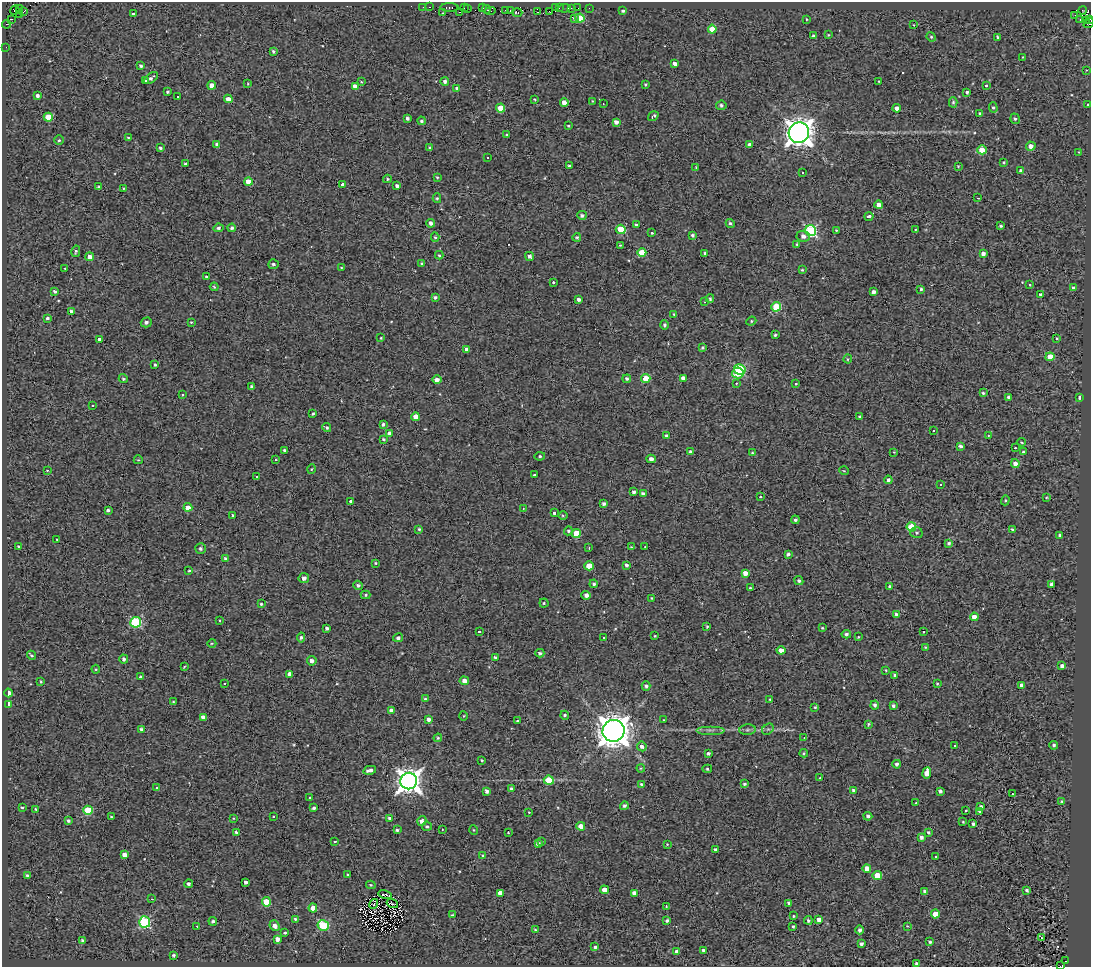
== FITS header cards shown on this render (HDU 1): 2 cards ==
NAXIS1  =                 1089
NAXIS2  =                  965

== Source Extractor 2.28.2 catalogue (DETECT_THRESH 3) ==
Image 1089 x 965 px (HDU 1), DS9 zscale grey, 1 PNG px = 1 image px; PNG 1093 x 969 px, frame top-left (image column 1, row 965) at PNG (2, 2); each listed source drawn as its Kron ellipse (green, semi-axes under 4 px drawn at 4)
Background 0.267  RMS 1.4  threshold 4.18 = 3 sigma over >= 5 px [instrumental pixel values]
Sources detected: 438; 4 with non-positive FLUX_AUTO (blend fragments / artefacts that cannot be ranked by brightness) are neither listed nor drawn; the other 434 listed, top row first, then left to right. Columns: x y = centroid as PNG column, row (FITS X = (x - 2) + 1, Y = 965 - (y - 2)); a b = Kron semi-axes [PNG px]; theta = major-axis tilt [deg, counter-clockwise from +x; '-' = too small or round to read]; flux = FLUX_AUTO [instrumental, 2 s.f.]
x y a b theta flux
423 7 3 2 - 90
430 7 3 2 - 150
464 7 3 2 - 230
483 7 3 2 - 110
449 8 9 3 0 640
555 8 3 2 - 210
559 8 2 2 - 100
564 8 6 3 8 560
571 8 3 2 - 92
578 8 3 2 - 70
589 8 2 2 - 160
20 9 3 2 - 79
467 9 2 2 - 50
486 9 4 2 - 100
15 10 5 2 - 170
505 10 4 3 - 1300
1083 10 4 2 - 110
490 11 5 3 - 810
510 11 3 2 - 170
549 11 3 2 - 360
623 11 3 3 - 170
24 12 4 3 - 450
460 12 4 2 - 300
538 12 3 2 - 99
443 13 3 3 - 120
517 13 5 2 - 34
19 14 2 2 - 250
133 14 3 3 - 250
1075 15 3 2 - 86
574 18 4 3 - 130
580 18 4 4 - 2800
12 19 3 2 - 98
806 19 4 2 - 73
1090 19 4 2 - 390
1080 20 3 2 - 140
1086 20 3 2 - 230
1089 23 6 2 41 11
7 24 4 3 - 3700
914 25 3 2 - 67
712 29 4 4 - 1600
828 35 3 3 - 99
813 36 3 3 - 260
931 37 5 4 - 110
997 37 3 3 - 170
6 47 3 2 - 66
273 51 4 3 - 150
1023 57 3 2 - 59
675 63 4 3 - 6500
141 66 3 3 - 190
1086 70 2 2 - 61
151 78 8 4 37 270
146 81 3 2 - 100
445 81 4 4 - 240
879 81 3 3 - 87
361 82 4 3 - 100
248 84 4 3 - 72
645 84 3 3 - 100
212 85 4 4 - 760
986 85 3 3 - 310
355 86 4 4 - 700
457 88 4 4 - 180
167 92 3 3 - 150
967 92 3 3 - 210
37 96 4 4 - 320
178 97 2 2 - 67
228 99 4 4 - 600
535 99 3 2 - 94
592 101 4 2 - 59
564 102 4 4 - 780
953 102 5 3 - 170
603 104 3 2 - 51
721 105 5 5 - 250
1088 105 3 3 - 130
993 107 5 4 - 140
501 108 4 4 - 1500
897 108 4 4 - 550
980 113 3 3 - 200
653 116 5 3 - 180
48 117 4 4 - 2200
407 118 3 3 - 240
1015 119 5 4 - 170
422 121 4 4 - 180
616 122 4 3 - 400
568 126 3 2 - 84
799 133 10 10 - 100000
507 135 3 3 - 120
128 137 4 2 - 74
59 140 5 4 - 130
217 144 4 4 - 220
750 144 4 3 - 340
1031 146 5 4 - 560
160 148 3 3 - 170
430 148 4 3 - 120
982 150 4 4 - 2100
1079 152 3 3 - 74
487 158 3 2 - 89
1004 162 4 4 - 120
185 164 3 3 - 200
569 166 3 3 - 140
958 166 4 3 - 94
696 167 4 2 - 60
1021 171 4 4 - 380
802 172 3 3 - 280
437 177 4 3 - 110
387 179 4 4 - 140
248 182 4 4 - 1300
342 184 3 3 - 1600
397 186 4 4 - 310
99 187 3 3 - 150
123 188 3 2 - 110
437 198 5 4 - 130
978 198 3 2 - 210
879 205 4 4 - 620
582 215 5 4 - 230
869 217 4 3 - 1200
431 223 4 4 - 300
730 223 5 4 - 160
636 225 4 3 - 190
1000 226 3 3 - 180
218 228 5 4 - 210
232 228 4 3 - 210
621 229 5 4 - 3000
915 229 3 2 - 130
836 230 3 3 - 76
811 231 5 5 - 12000
652 233 3 3 - 160
693 235 3 3 - 230
803 236 6 5 - 440
435 237 5 4 - 120
577 237 4 4 - 160
797 244 4 3 - 130
620 245 3 3 - 160
76 251 5 4 - 140
642 252 4 4 - 1900
705 253 3 3 - 180
983 254 4 4 - 340
439 255 4 4 - 110
529 256 4 4 - 300
90 257 4 4 - 480
422 263 3 3 - 93
273 264 5 5 - 220
341 267 4 2 - 76
65 268 3 2 - 200
802 270 3 3 - 110
206 277 3 3 - 190
553 282 3 3 - 310
1030 285 3 2 - 140
214 287 4 3 - 120
1073 288 4 3 - 210
921 289 3 3 - 140
55 292 4 3 - 200
874 292 4 3 - 340
1040 295 4 3 - 230
435 297 3 3 - 200
578 299 3 3 - 290
710 299 4 3 - 150
705 302 3 2 - 72
776 307 5 4 - 4300
71 311 4 3 - 360
674 314 3 3 - 110
47 318 4 3 - 190
751 321 5 4 - 120
146 322 5 5 - 310
191 322 4 4 - 110
664 325 5 4 - 190
775 335 3 3 - 170
381 338 3 3 - 81
1057 338 3 2 - 100
99 339 3 3 - 800
703 348 4 3 - 170
467 349 4 4 - 500
1050 357 4 4 - 2300
848 359 4 4 - 110
155 365 3 3 - 140
740 369 6 5 - 4300
738 373 6 5 - 4200
683 378 4 4 - 430
123 379 4 4 - 160
627 379 4 4 - 170
646 379 4 4 - 2700
437 380 4 4 - 490
736 383 3 2 - 150
796 384 3 3 - 170
252 387 4 3 - 270
983 393 3 3 - 130
182 395 3 3 - 83
1009 397 4 3 - 360
1080 397 4 3 - 300
92 405 3 3 - 150
313 414 3 2 - 110
860 416 3 3 - 150
415 417 4 4 - 1100
383 424 4 3 - 220
327 428 4 4 - 170
933 431 3 2 - 120
390 434 4 4 - 630
988 435 3 3 - 100
666 436 4 4 - 200
383 439 4 3 - 130
1022 442 4 3 - 110
960 446 4 3 - 220
1015 448 3 2 - 190
285 451 3 3 - 240
691 452 4 4 - 240
894 452 2 2 - 58
1023 452 4 3 - 94
752 453 4 3 - 120
540 456 5 4 - 130
651 459 4 4 - 450
138 460 4 3 - 84
276 460 3 2 - 83
1015 464 4 4 - 570
311 469 4 3 - 76
47 470 3 2 - 71
844 471 5 3 - 80
535 475 3 3 - 1000
257 477 3 3 - 150
888 480 4 3 - 220
940 484 3 3 - 200
634 492 3 3 - 230
643 494 4 4 - 370
761 497 3 3 - 460
1046 497 4 2 - 79
1005 500 5 4 - 110
350 501 3 3 - 270
604 503 3 3 - 240
188 507 4 4 - 1100
523 508 3 2 - 140
108 510 3 3 - 180
554 513 3 3 - 240
233 515 4 3 - 190
563 516 5 3 - 90
795 520 4 4 - 210
911 527 4 4 - 2900
419 529 3 3 - 120
1012 530 4 3 - 230
568 531 4 4 - 180
576 533 4 4 - 2000
916 533 6 5 - 170
1060 535 3 3 - 160
57 539 3 2 - 87
949 543 4 3 - 190
19 547 4 3 - 170
631 547 3 3 - 65
645 547 3 2 - 81
589 548 2 2 - 66
201 549 5 5 - 210
788 554 4 3 - 230
225 559 4 3 - 250
376 563 4 3 - 110
626 565 4 4 - 220
589 566 4 4 - 1800
189 571 3 3 - 110
745 573 4 3 - 540
304 578 5 5 - 380
799 581 5 4 - 180
594 584 4 3 - 210
1052 584 4 3 - 380
358 585 5 4 - 230
890 587 4 3 - 230
750 588 3 3 - 150
365 595 5 4 - 130
586 595 5 4 - 420
651 598 4 2 - 75
544 603 4 4 - 130
261 604 4 3 - 130
896 614 4 3 - 230
974 617 4 4 - 780
220 621 2 2 - 71
136 622 5 5 - 7700
707 626 4 3 - 120
327 628 3 3 - 220
822 628 3 2 - 88
479 632 3 3 - 240
924 632 3 2 - 110
846 634 4 4 - 190
655 636 2 2 - 80
301 637 5 4 - 160
604 637 3 3 - 170
858 637 3 2 - 78
398 638 5 4 - 230
212 643 4 3 - 89
925 647 3 3 - 77
781 650 4 4 - 710
540 653 4 4 - 210
31 655 5 3 - 150
495 657 4 3 - 230
124 659 4 4 - 250
312 661 5 5 - 370
1062 666 4 3 - 280
184 667 3 2 - 76
96 669 4 4 - 99
886 670 3 3 - 100
289 674 4 4 - 570
895 675 3 3 - 180
140 677 4 3 - 110
464 681 4 4 - 520
41 682 3 3 - 91
225 683 3 3 - 130
937 683 3 3 - 100
1022 685 4 4 - 530
646 686 5 4 - 220
9 693 4 3 - 390
425 699 4 3 - 100
770 699 3 3 - 130
173 702 3 2 - 77
9 704 3 3 - 930
875 705 4 4 - 220
893 705 3 3 - 210
815 707 3 3 - 110
392 711 4 4 - 560
565 715 4 4 - 160
464 716 5 3 - 81
203 717 4 4 - 550
429 719 4 4 - 410
664 720 3 2 - 84
518 721 3 3 - 140
868 724 3 3 - 120
141 729 4 3 - 200
768 729 6 5 - 170
710 730 14 2 0 290
747 730 8 5 6 210
613 731 11 11 - 150000
804 737 3 2 - 53
438 738 4 3 - 110
955 745 3 2 - 130
1054 745 4 4 - 200
642 746 5 5 - 370
804 753 4 4 - 120
708 754 3 3 - 200
482 760 3 2 - 90
897 764 4 4 - 260
641 768 4 4 - 90
707 769 5 4 - 120
370 770 6 3 13 360
927 773 6 4 82 1100
820 778 3 3 - 99
549 780 5 4 - 2600
409 781 8 8 - 86000
642 784 4 3 - 190
744 784 3 3 - 170
157 788 4 3 - 260
511 789 3 3 - 220
853 790 3 3 - 210
487 791 4 3 - 370
940 791 4 3 - 230
1012 794 2 2 - 67
309 798 3 3 - 260
1062 801 4 3 - 100
916 803 3 2 - 140
624 806 4 4 - 250
22 807 3 3 - 100
981 807 4 3 - 250
314 808 4 3 - 190
36 809 3 3 - 170
88 810 5 4 - 3400
966 810 3 3 - 570
979 811 3 3 - 170
529 812 2 2 - 64
868 816 4 4 - 320
111 817 3 2 - 85
273 817 3 3 - 120
233 818 4 2 - 69
390 818 4 4 - 180
68 821 4 3 - 180
422 821 5 4 - 410
963 822 4 3 - 79
973 824 3 3 - 170
427 826 5 4 - 180
581 826 4 4 - 970
442 829 2 2 - 68
397 830 3 3 - 170
474 830 5 3 - 72
236 832 4 3 - 170
928 832 4 3 - 150
508 833 3 3 - 260
921 837 3 3 - 280
334 841 3 3 - 270
541 841 3 3 - 500
538 844 4 3 - 420
667 844 4 4 - 74
715 850 3 3 - 200
125 855 4 4 - 620
483 856 3 3 - 180
936 856 3 3 - 150
867 868 4 4 - 720
27 875 4 3 - 150
348 875 3 3 - 130
877 876 5 4 - 2300
246 882 4 4 - 290
189 884 4 3 - 250
371 885 5 3 - 120
604 890 4 4 - 740
1027 890 3 3 - 200
925 891 4 3 - 250
500 893 4 4 - 720
634 893 4 4 - 510
385 894 7 2 -10 53
152 899 4 2 - 63
266 902 4 4 - 3300
392 903 6 2 -18 92
789 903 4 4 - 240
374 904 5 3 - 76
666 906 3 3 - 130
313 908 4 4 - 860
935 914 4 4 - 1500
452 915 3 3 - 140
793 916 3 2 - 95
295 919 4 3 - 180
667 920 4 3 - 190
808 920 4 4 - 180
819 920 4 4 - 500
213 921 4 3 - 220
145 922 5 5 - 9600
323 925 5 5 - 6200
197 926 3 2 - 340
275 926 5 5 - 490
793 926 3 3 - 130
907 926 4 3 - 67
535 930 3 3 - 100
860 930 4 4 - 260
285 933 3 3 - 1500
1041 937 3 2 - 66
277 939 4 4 - 490
82 940 3 3 - 180
930 942 4 3 - 180
861 943 4 3 - 260
595 947 4 3 - 160
703 950 3 3 - 200
676 951 3 3 - 170
174 955 3 3 - 180
1066 961 3 2 - 860
916 964 4 3 - 260
1061 966 3 2 - 480
At the frame edge (FLAGS 8, measured only in part): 4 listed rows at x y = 1090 19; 1089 23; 916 964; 1061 966
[4 non-positive-flux detections neither listed nor drawn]